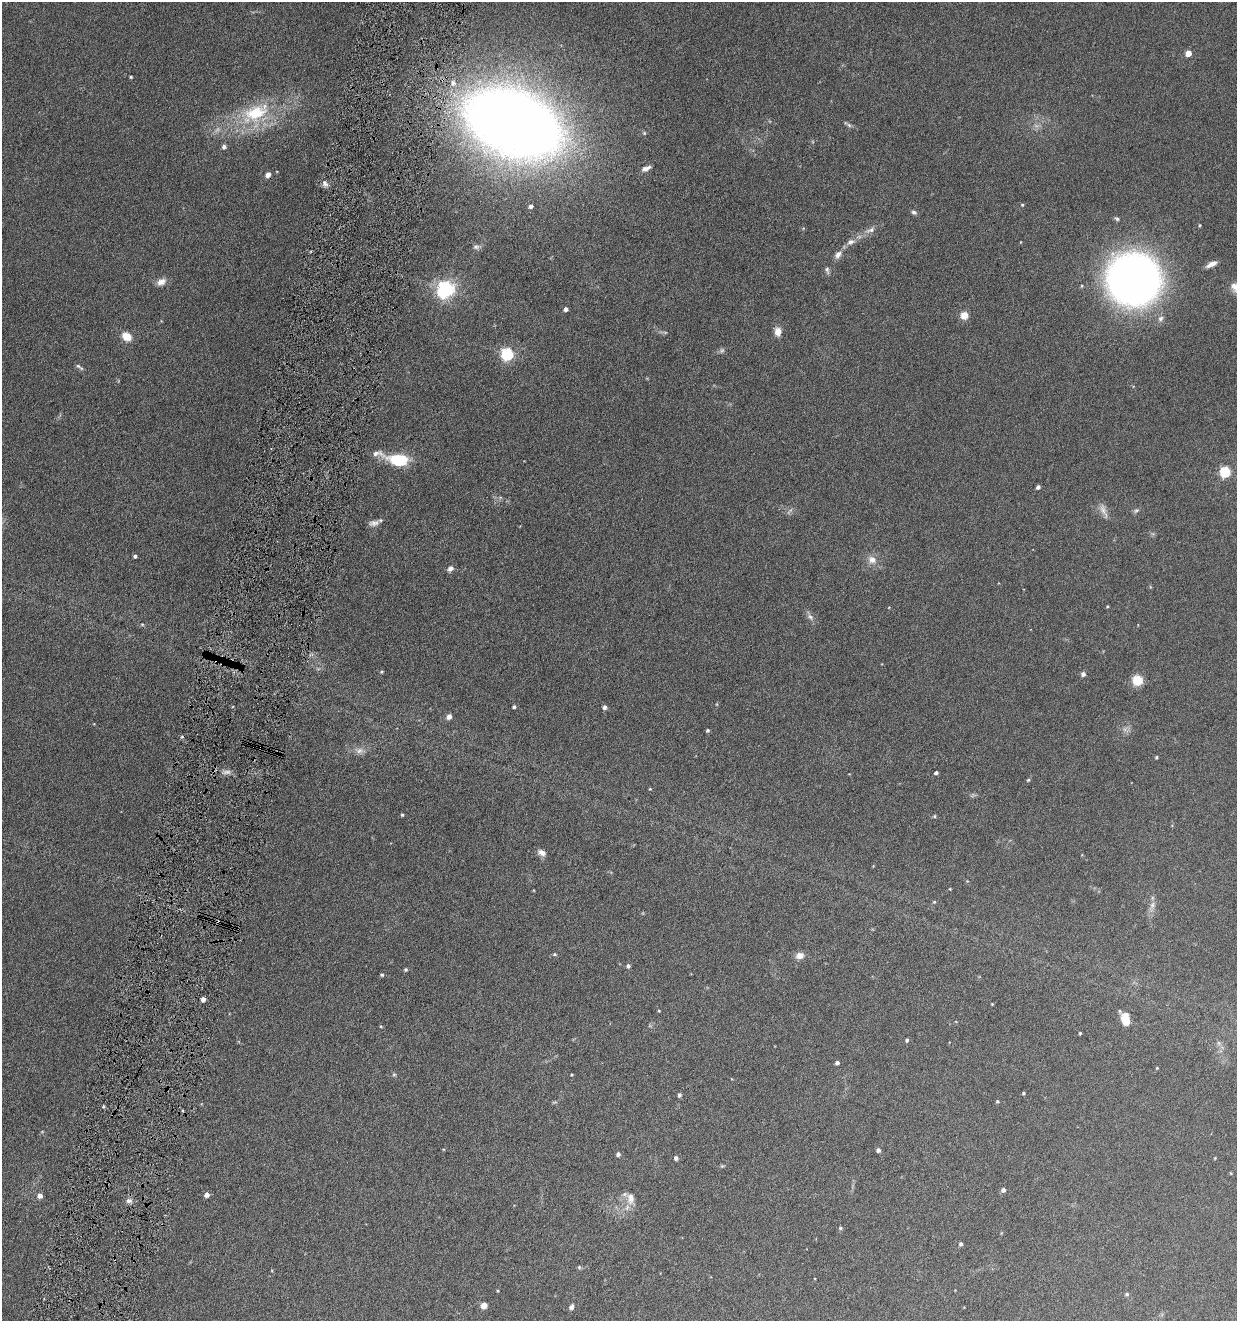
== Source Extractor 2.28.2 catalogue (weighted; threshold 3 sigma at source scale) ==
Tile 7 of 4 x 4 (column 3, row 2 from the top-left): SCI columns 2605-3839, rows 2643-3961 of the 5336 x 5285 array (HDU 1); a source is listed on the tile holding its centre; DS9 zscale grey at full resolution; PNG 1239 x 1323 px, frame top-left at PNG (2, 2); no overlay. Shown black and unused: <1% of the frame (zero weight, under 4 of 8 exposures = <1% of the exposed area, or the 3 px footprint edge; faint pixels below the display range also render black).
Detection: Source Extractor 2.28.2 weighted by HDU 2 'WHT'; one run over the whole footprint, this tile lists its part. Background 0.154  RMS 0.0064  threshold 0.0261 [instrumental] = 3 sigma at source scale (4.09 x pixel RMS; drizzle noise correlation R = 1.36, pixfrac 0.8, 0.05/0.05 arcsec/px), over >= 5 px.
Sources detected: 107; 4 too faint to see at this stretch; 1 cosmic-ray / hot-pixel residue — not listed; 1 inside a brighter listed object's ellipse — not listed separately; the other 101 listed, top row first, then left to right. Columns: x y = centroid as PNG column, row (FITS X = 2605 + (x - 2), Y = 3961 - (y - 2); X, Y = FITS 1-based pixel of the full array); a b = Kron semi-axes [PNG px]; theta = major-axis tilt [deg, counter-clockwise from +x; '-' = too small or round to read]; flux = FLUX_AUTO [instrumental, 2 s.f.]
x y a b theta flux
1188 53 5 4 - 8.9
131 77 3 3 - 0.72
453 83 7 7 - 2.9
255 113 44 23 27 39
513 123 68 42 -23 1100
849 125 7 4 -45 1.2
644 133 5 4 - 0.78
224 147 5 5 - 1.7
646 168 12 5 24 2.6
268 175 5 5 - 3.2
325 184 9 6 -47 2.2
1022 205 4 4 - 0.64
531 206 5 4 - 1.6
914 212 7 5 -27 1.4
1117 219 6 5 - 1
1200 225 4 4 - 0.58
870 230 15 7 22 3.5
851 242 11 7 19 2.9
1021 242 4 2 - 0.33
476 247 8 7 - 1.9
838 255 12 7 53 3
1212 264 14 5 25 3.9
827 270 10 5 -78 1.4
1133 279 40 39 - 420
161 282 12 8 28 4.1
1236 288 19 12 -50 6.9
445 289 7 6 - 210
566 309 4 4 - 1.9
964 315 5 5 - 16
1160 319 9 7 56 2.1
778 331 10 7 -84 4.9
126 336 12 9 -37 6.7
507 354 6 6 - 85
78 366 9 5 -39 1.4
398 460 25 13 -6 21
1225 472 6 5 - 54
1038 487 4 4 - 1.7
1136 510 8 5 35 1.2
1103 511 23 7 -69 3.8
374 523 14 7 10 3
135 556 4 3 - 1.1
872 560 12 10 -24 4.8
450 569 8 7 - 2.1
1107 606 4 3 - 0.53
810 617 10 6 -53 2.2
142 624 6 4 -1 0.71
381 672 5 4 - 0.66
1083 674 6 6 - 1.6
1137 680 8 7 - 15
514 707 5 4 - 0.9
605 707 5 5 - 1.7
449 717 6 5 - 2.6
1125 729 7 4 72 1.4
708 730 4 4 - 0.81
360 751 11 8 18 3.2
1156 757 4 3 - 0.72
226 772 13 6 8 2.4
936 773 4 3 - 1.1
1028 780 5 4 - 0.7
650 789 4 3 - 0.47
402 815 4 3 - 0.71
934 816 5 4 - 0.66
542 853 10 7 -26 2.8
950 889 3 3 - 0.43
934 902 5 4 - 0.65
1152 905 11 6 60 2.6
555 954 5 4 - 0.83
800 956 9 7 15 4.2
628 966 5 5 - 1.3
406 969 4 4 - 0.83
382 975 4 4 - 0.83
203 999 5 4 - 2.4
992 1004 3 3 - 0.44
659 1011 3 3 - 0.51
1125 1019 13 8 -76 9.7
381 1026 4 3 - 0.49
1080 1033 3 3 - 0.63
907 1040 5 4 - 0.94
837 1063 5 4 - 1.4
1157 1068 4 3 - 0.5
394 1075 6 4 1 0.73
572 1075 3 3 - 0.54
1024 1093 4 3 - 0.68
679 1095 5 4 - 1.2
997 1101 4 4 - 0.73
878 1150 5 4 - 1.7
618 1154 5 4 - 1.6
676 1158 5 4 - 1.8
1215 1158 4 4 - 0.44
722 1166 5 5 - 0.68
1003 1190 5 5 - 1.8
207 1195 5 5 - 3.1
40 1196 5 5 - 3.1
630 1198 18 11 -88 6
129 1201 7 6 - 2.1
840 1228 6 4 13 0.95
961 1244 4 4 - 1.3
579 1267 5 5 - 0.81
1127 1294 5 4 - 0.82
484 1305 5 5 - 7
571 1307 6 5 - 1.8
Overlapping masked pixels (flux is a lower limit): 1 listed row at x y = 513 123
Isophote crosses this tile's border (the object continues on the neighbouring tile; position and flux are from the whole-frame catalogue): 2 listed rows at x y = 513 123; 1236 288